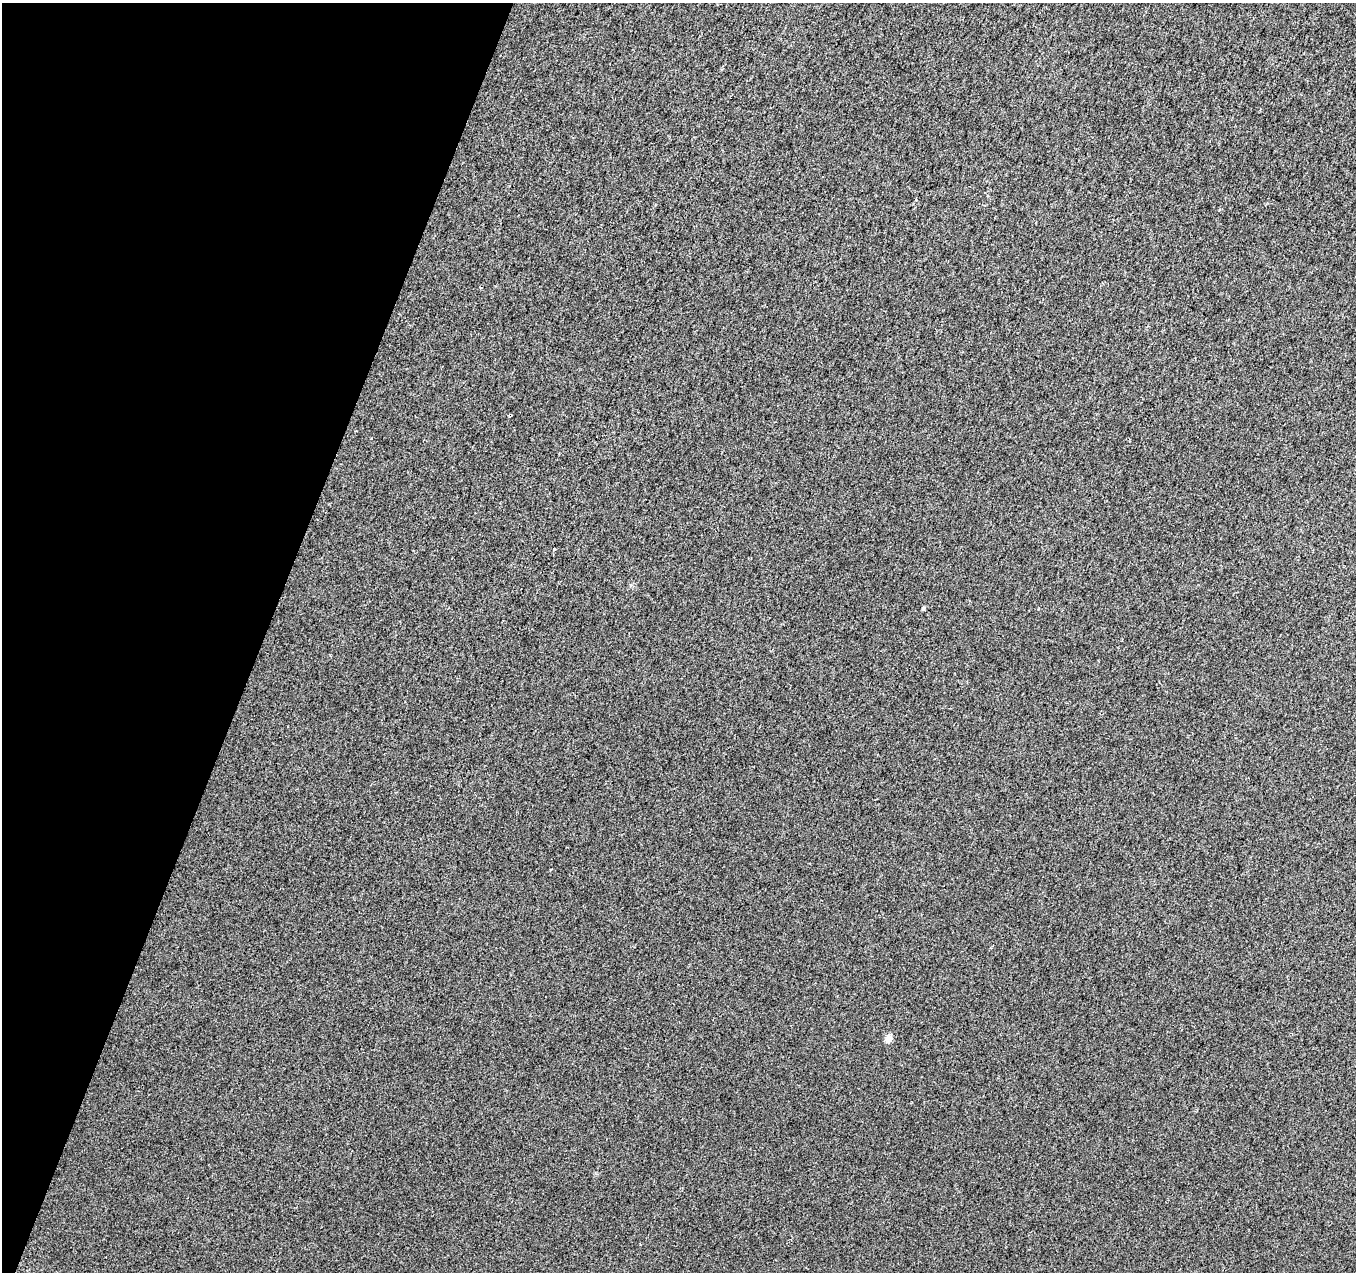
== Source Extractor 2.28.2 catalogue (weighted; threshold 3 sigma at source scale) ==
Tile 9 of 4 x 4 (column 1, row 3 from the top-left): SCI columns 11-1364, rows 1485-2754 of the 5441 x 5596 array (HDU 1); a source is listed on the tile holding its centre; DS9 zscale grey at full resolution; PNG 1358 x 1274 px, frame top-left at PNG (2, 3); no overlay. Shown black and unused: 19% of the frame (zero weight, under 2 of 3 exposures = <1% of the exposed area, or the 3 px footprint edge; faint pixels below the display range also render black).
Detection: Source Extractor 2.28.2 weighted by HDU 2 'WHT'; one run over the whole footprint, this tile lists its part. Background 0.0146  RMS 0.01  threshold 0.0459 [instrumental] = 3 sigma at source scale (4.5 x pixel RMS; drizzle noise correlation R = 1.50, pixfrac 1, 0.0396/0.0396 arcsec/px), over >= 5 px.
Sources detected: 4; all 4 listed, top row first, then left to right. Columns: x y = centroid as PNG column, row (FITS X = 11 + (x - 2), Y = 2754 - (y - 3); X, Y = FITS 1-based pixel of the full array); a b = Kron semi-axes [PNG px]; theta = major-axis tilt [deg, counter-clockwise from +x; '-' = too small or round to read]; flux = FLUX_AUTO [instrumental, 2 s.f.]
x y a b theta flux
916 199 4 2 - 0.8
554 549 3 3 - 1.9
923 608 5 4 - 1.5
888 1039 5 4 - 15